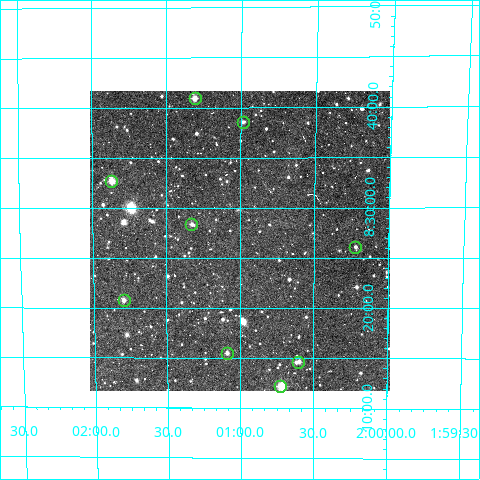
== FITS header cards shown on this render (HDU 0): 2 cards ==
NAXIS1  =                  300
NAXIS2  =                  300

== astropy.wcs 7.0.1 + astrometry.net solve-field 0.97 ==
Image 300 x 300 px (HDU 0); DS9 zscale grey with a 90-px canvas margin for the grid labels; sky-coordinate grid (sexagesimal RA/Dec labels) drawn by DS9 from the SOLVED WCS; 9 Tycho-2 reference stars matched to detected sources circled (green)
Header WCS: RA---TAN/DEC--TAN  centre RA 02:01:00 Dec +08:27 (30.25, +8.45 deg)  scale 6 arcsec/px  FOV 30.0' x 30.0'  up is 0 deg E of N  parity normal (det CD < 0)
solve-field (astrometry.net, Tycho-2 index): VERIFIED the header's WCS against the Tycho-2 star catalogue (verified at 2 index scales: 9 matches each, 0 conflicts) and refined it, rather than solving blind
Solved WCS: RA---TAN-SIP/DEC--TAN-SIP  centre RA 02:01:00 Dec +08:27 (30.25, +8.45 deg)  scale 6.02 arcsec/px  FOV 30.1' x 30.0'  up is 0 deg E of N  parity normal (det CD < 0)
The solver's refit moves the header's centre by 2.4 arcsec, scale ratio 1.003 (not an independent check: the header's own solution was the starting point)
Tycho-2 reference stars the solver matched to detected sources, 9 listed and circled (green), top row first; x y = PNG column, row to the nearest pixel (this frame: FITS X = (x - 93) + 1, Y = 300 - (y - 91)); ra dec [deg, ICRS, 3 dp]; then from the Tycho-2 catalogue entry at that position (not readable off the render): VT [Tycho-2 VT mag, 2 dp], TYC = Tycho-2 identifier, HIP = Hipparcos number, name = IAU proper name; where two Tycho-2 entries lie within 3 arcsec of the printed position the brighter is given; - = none
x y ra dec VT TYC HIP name
198 98 30.327 +8.683 10.24 623-1040-1 - -
246 122 30.246 +8.643 11.95 623-1308-1 - -
114 181 30.467 +8.545 10.11 623-1147-1 - -
194 224 30.332 +8.473 12.13 623-1104-1 - -
358 247 30.056 +8.435 11.92 623-1164-1 - -
127 300 30.448 +8.347 11.51 623-1042-1 - -
230 353 30.273 +8.259 11.65 623-915-1 - -
301 362 30.151 +8.244 11.85 623-1301-1 - -
283 386 30.181 +8.203 9.05 623-1333-1 - -